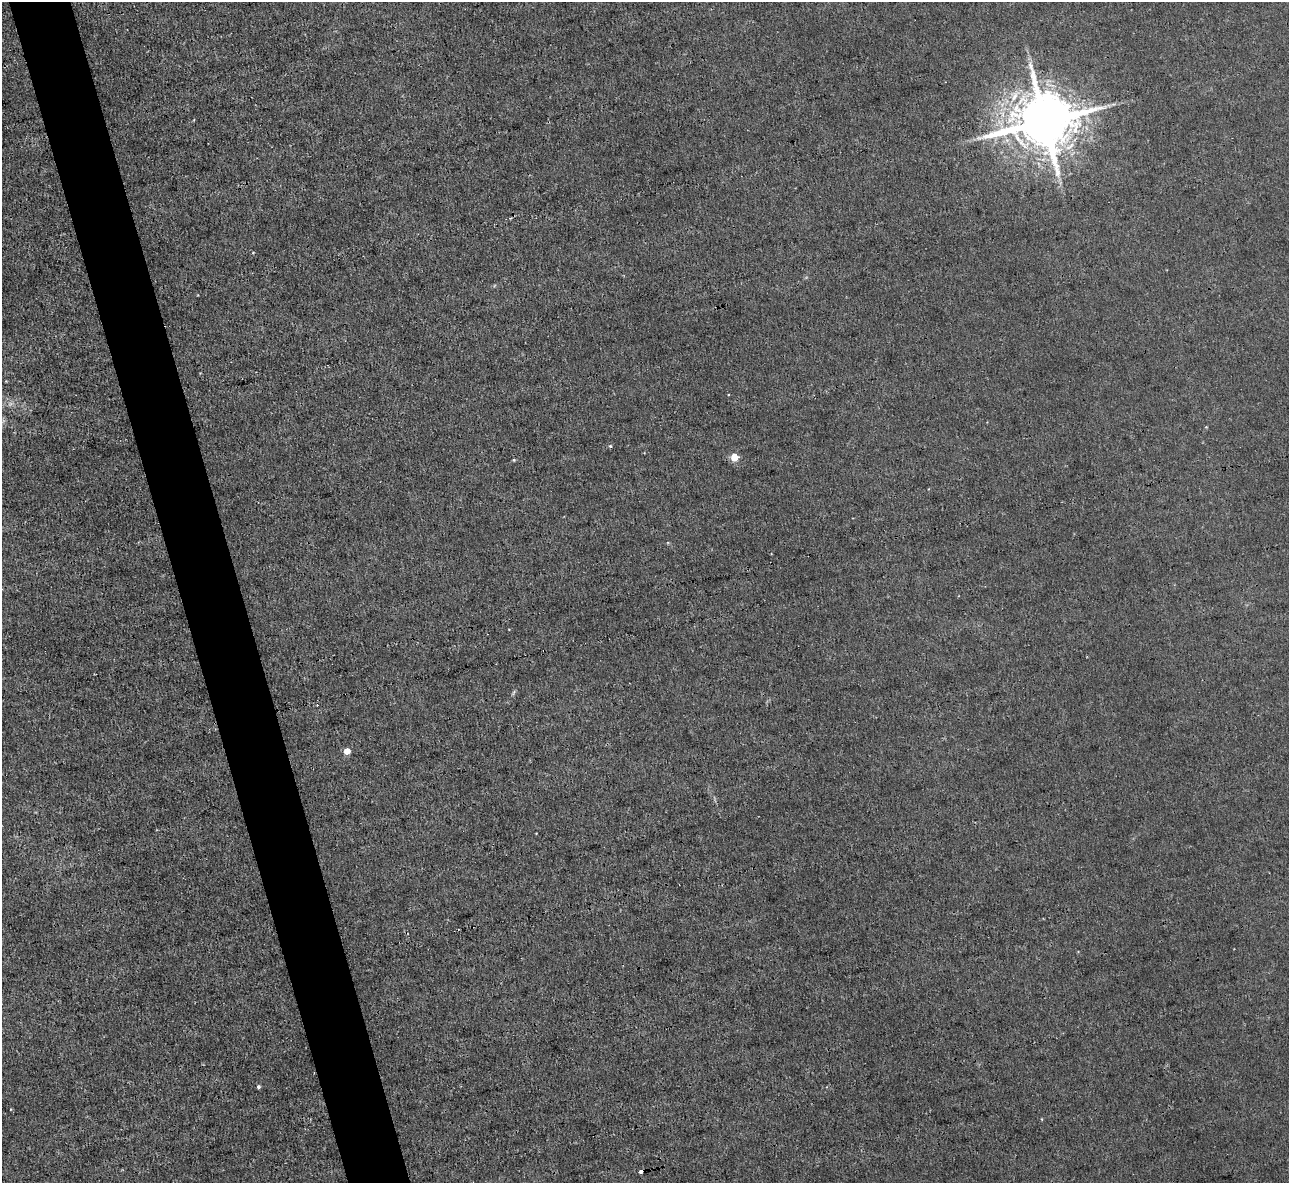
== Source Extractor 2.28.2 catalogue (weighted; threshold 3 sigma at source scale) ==
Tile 11 of 4 x 4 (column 3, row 3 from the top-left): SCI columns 2574-3860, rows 1326-2506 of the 5146 x 5131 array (HDU 1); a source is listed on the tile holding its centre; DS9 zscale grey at full resolution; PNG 1291 x 1185 px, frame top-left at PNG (2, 2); no overlay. Shown black and unused: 5% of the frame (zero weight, under 3 of 4 exposures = <1% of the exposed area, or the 3 px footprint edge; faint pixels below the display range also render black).
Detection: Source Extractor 2.28.2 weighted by HDU 2 'WHT'; one run over the whole footprint, this tile lists its part. Background 0.00342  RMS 0.0017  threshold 0.00747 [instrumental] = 3 sigma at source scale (4.5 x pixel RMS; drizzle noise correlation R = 1.50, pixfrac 1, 0.05/0.05 arcsec/px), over >= 5 px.
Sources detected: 12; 1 too faint to see at this stretch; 1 cosmic-ray / hot-pixel residue — not listed; the other 10 listed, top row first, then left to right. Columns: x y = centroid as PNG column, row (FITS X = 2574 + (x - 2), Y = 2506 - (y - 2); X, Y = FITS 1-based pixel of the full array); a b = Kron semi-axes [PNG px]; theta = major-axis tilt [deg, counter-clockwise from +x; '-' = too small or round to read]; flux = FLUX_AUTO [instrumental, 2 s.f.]
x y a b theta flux
1044 121 17 14 6 1300
253 253 4 3 - 0.13
1206 427 4 4 - 0.13
610 446 4 4 - 0.24
734 457 5 5 - 4.6
514 460 4 4 - 0.19
514 692 8 3 71 0.27
347 751 5 4 - 2.6
258 1087 4 4 - 0.37
641 1171 4 3 - 0.67
Overlapping masked pixels (flux is a lower limit): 2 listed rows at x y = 1044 121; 641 1171